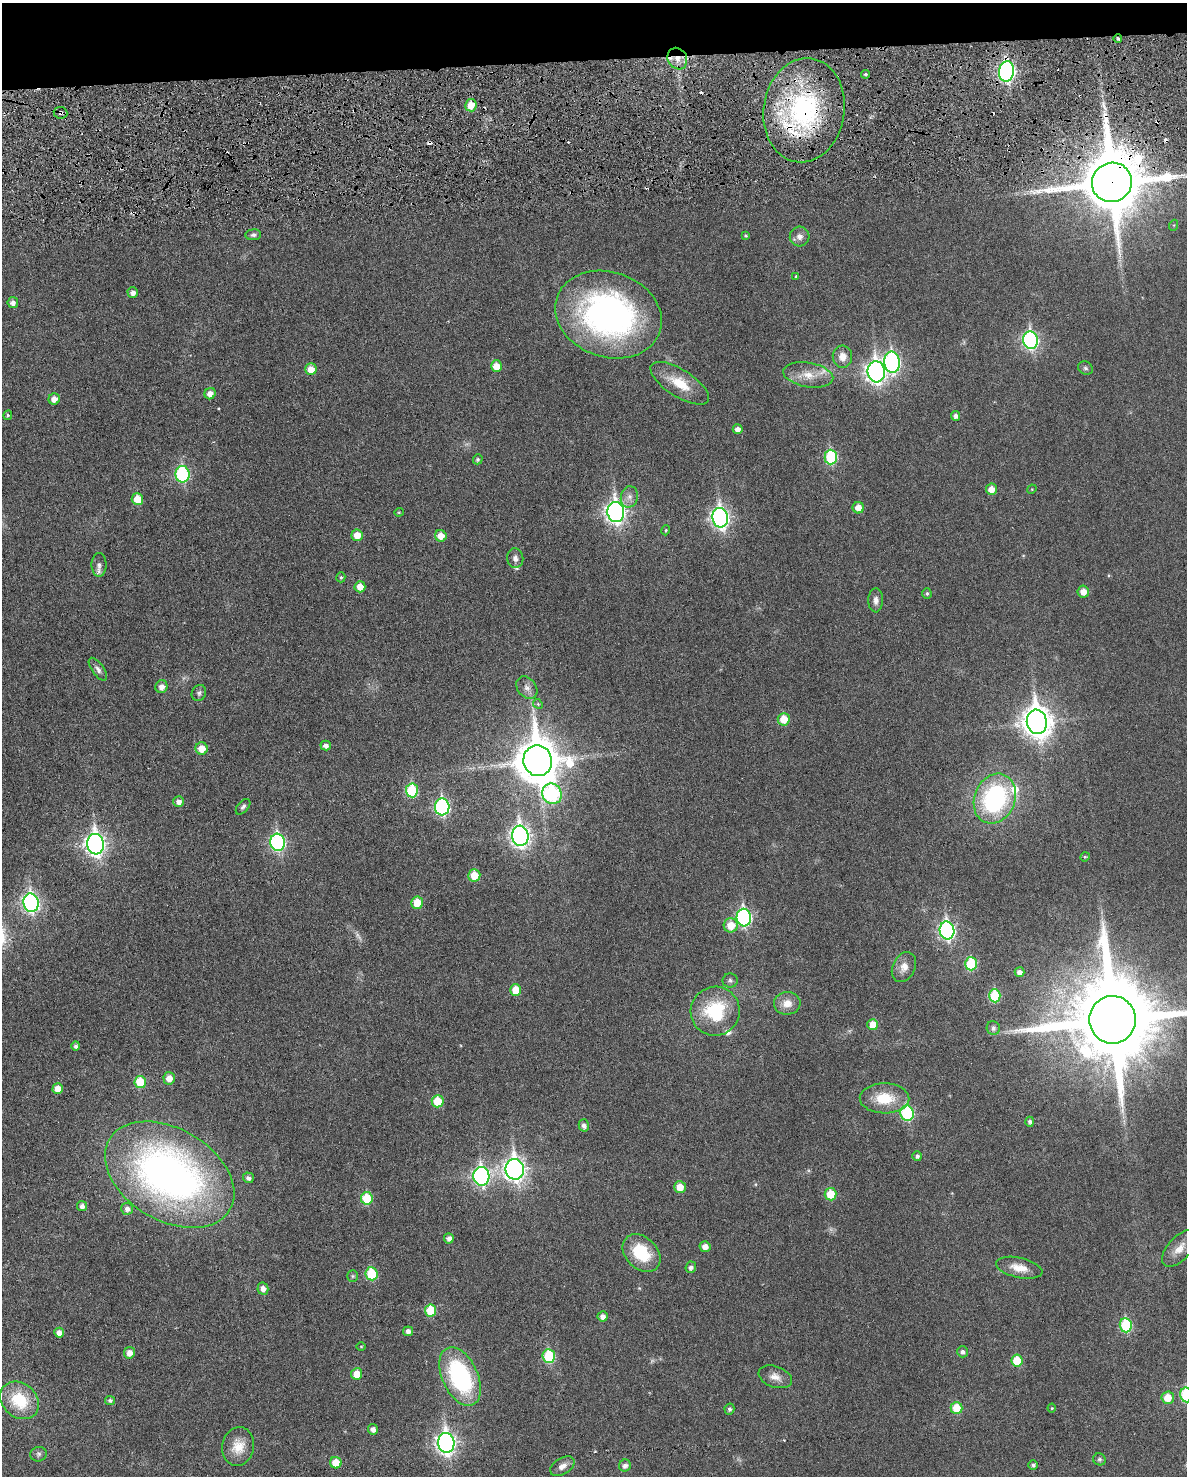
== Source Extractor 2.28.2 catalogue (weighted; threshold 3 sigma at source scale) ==
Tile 3 of 4 x 3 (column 3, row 1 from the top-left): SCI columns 2399-3583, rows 3109-4582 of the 4786 x 4824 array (HDU 1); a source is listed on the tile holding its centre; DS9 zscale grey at full resolution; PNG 1189 x 1478 px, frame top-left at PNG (2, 3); each listed source drawn as its Kron ellipse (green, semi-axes under 4 px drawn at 4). Shown black and unused: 4% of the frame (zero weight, under 3 of 6 exposures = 1% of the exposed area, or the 3 px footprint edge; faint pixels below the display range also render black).
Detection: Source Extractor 2.28.2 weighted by HDU 2 'WHT'; one run over the whole footprint, this tile lists its part. Background 0.0355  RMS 0.0047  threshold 0.019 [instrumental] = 3 sigma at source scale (4.09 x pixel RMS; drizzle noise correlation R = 1.36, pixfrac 0.8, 0.05/0.05 arcsec/px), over >= 5 px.
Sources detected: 156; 2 too faint to see at this stretch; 5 cosmic-ray / hot-pixel residue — neither listed nor drawn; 4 inside a brighter listed object's ellipse — not listed separately; the other 145 listed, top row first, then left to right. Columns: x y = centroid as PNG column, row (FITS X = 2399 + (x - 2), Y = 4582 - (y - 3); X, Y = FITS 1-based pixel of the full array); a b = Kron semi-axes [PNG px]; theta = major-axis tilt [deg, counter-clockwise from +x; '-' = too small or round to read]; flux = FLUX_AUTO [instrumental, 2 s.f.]
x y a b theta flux
1118 39 4 3 - 0.44
677 59 11 9 -60 4.6
1006 71 10 7 79 130
866 74 4 4 - 0.83
471 105 6 6 - 6.2
804 110 52 40 82 74
61 113 7 5 -7 1.9
1112 182 20 19 - 3800
1174 225 5 3 - 0.48
253 235 8 5 3 1.1
746 236 4 3 - 0.56
800 236 10 10 - 2.5
796 276 4 3 - 0.39
133 293 5 5 - 2
13 302 5 5 - 1.7
608 315 54 42 -19 130
1031 340 9 7 -83 95
842 357 11 9 -85 4.3
892 362 10 8 -83 96
496 366 6 5 - 5.7
1085 368 8 6 -33 0.92
311 369 6 5 - 4.9
876 372 10 8 -84 210
808 375 25 12 -10 7.2
680 383 33 13 -32 11
210 394 6 5 - 2.7
54 399 6 5 - 3.1
8 415 5 4 - 0.74
956 416 5 4 - 1.5
738 429 5 5 - 2
831 457 7 6 - 33
478 459 5 4 - 0.73
182 474 8 7 - 49
991 489 5 5 - 4.2
1032 489 5 4 - 0.35
629 497 11 8 76 2.6
137 499 6 5 - 8.4
858 508 6 5 - 4.8
399 512 4 4 - 0.43
616 512 10 8 -85 200
720 518 10 8 -81 160
666 530 5 3 - 0.46
357 535 6 6 - 5.4
441 536 6 5 - 4.7
515 558 10 8 -83 1.9
99 565 12 7 89 2.2
341 577 5 4 - 0.73
360 587 5 5 - 4.4
1083 592 6 5 - 3.9
927 593 5 4 - 0.68
876 600 12 7 88 2.1
98 669 13 6 -54 1.7
161 687 6 6 - 2.4
527 688 12 9 -51 2.6
199 693 8 7 - 1.1
538 704 5 4 - 0.56
784 719 6 6 - 7.8
1037 722 12 10 -81 570
326 745 5 5 - 1.7
202 749 6 6 - 5.2
538 761 15 14 - 1500
412 790 7 6 - 27
552 794 10 9 - 53
995 799 26 20 67 63
179 802 5 5 - 1.9
243 807 9 5 50 1.1
442 807 8 7 - 73
520 836 10 8 -83 190
278 842 8 7 - 75
96 844 10 8 -84 210
1085 857 5 4 - 0.55
474 875 6 6 - 7.7
31 903 9 7 -80 120
417 903 6 6 - 7.1
744 918 9 7 -86 78
731 925 7 7 - 6.5
947 930 9 7 -81 110
971 964 6 6 - 25
904 967 16 11 64 4.2
1019 972 5 5 - 2.1
730 980 7 7 - 1.1
516 990 6 5 - 8.3
995 996 6 5 - 20
787 1003 13 11 8 4.5
715 1011 25 24 - 26
1113 1020 24 23 - 8300
873 1025 5 5 - 6.9
993 1028 7 6 - 1.5
76 1046 5 4 - 1.2
169 1078 6 6 - 3.8
140 1082 6 5 - 14
58 1089 5 5 - 4.9
884 1098 25 15 -1 13
438 1101 6 6 - 11
907 1113 8 6 -83 39
1030 1122 5 4 - 1.1
584 1125 6 5 - 1.6
917 1156 5 5 - 1.1
515 1169 10 9 - 250
170 1175 70 46 -30 210
481 1176 9 8 - 110
248 1178 5 5 - 1.4
680 1187 6 6 - 5.7
831 1194 6 6 - 9.2
367 1198 6 6 - 16
82 1206 5 5 - 1.6
127 1209 6 6 - 2
449 1238 5 5 - 1.9
705 1247 5 5 - 3.2
1180 1248 23 11 47 5.5
642 1253 22 15 -44 18
691 1267 6 5 - 1.5
1019 1268 24 10 -12 5.8
371 1274 6 6 - 20
353 1276 6 5 - 0.66
263 1289 6 5 - 2.4
430 1310 6 5 - 13
602 1316 5 5 - 2.2
1126 1325 7 6 - 32
408 1331 5 4 - 1.7
59 1333 5 5 - 2.7
361 1347 5 3 - 0.34
962 1352 5 5 - 1.4
129 1353 5 5 - 3.1
549 1356 7 6 - 25
1017 1361 6 5 - 11
357 1374 6 5 - 6.2
460 1376 31 17 -66 54
775 1377 17 10 -20 3.7
1186 1395 7 6 - 29
1168 1398 6 6 - 7.6
20 1400 21 17 -42 18
110 1400 5 4 - 1
957 1408 6 6 - 8.9
1052 1408 4 4 - 0.4
729 1409 5 5 - 1.1
373 1429 5 5 - 1.9
446 1443 10 8 -84 210
238 1446 19 16 81 7.6
38 1454 8 7 - 1.2
1099 1459 6 6 - 0.8
336 1463 6 5 - 7.7
625 1465 6 6 - 1.8
1033 1465 5 4 - 0.99
562 1466 13 8 32 2.6
Overlapping masked pixels (flux is a lower limit): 5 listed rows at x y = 677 59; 1006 71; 804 110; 61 113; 1112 182
Isophote crosses this tile's border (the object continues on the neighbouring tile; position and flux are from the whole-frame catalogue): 2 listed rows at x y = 1113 1020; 1186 1395